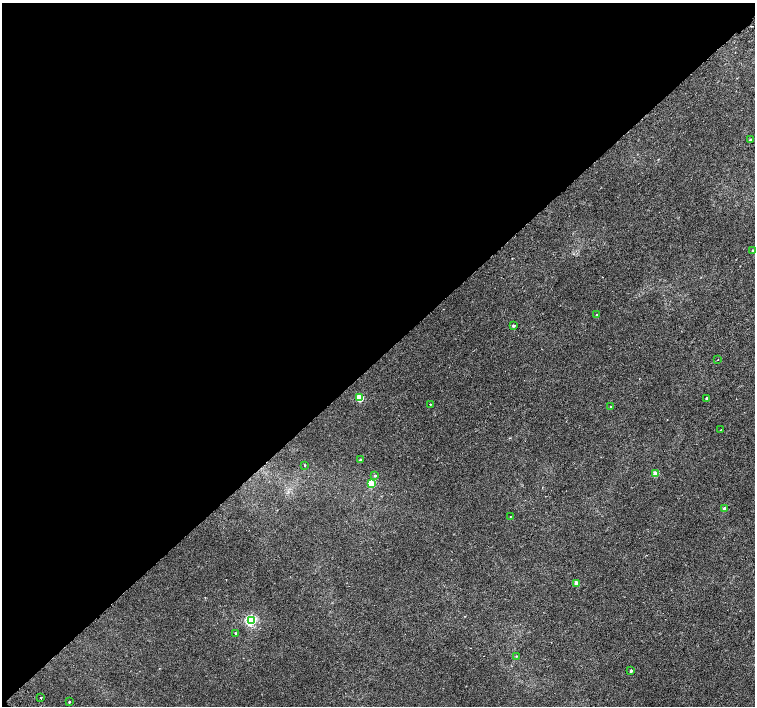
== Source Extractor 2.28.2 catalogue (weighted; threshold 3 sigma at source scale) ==
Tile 5 of 4 x 4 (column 1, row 2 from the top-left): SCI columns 51-1556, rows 3078-4485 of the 6118 x 6093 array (HDU 1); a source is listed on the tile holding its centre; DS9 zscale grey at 2 x 2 block average (1 PNG px = mean of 2 x 2 image px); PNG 757 x 708 px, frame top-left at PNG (2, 3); each listed source drawn as its Kron ellipse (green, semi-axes under 4 px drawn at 4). Shown black and unused: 51% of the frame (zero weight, under 2 of 3 exposures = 3% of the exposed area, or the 3 px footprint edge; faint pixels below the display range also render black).
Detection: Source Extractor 2.28.2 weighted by HDU 2 'WHT'; one run over the whole footprint, this tile lists its part. Background 0.00744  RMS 0.0038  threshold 0.0172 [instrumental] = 3 sigma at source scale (4.5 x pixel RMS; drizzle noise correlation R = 1.50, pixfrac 1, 0.0396/0.0396 arcsec/px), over >= 5 px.
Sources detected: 25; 1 cosmic-ray / hot-pixel residue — neither listed nor drawn; the other 24 listed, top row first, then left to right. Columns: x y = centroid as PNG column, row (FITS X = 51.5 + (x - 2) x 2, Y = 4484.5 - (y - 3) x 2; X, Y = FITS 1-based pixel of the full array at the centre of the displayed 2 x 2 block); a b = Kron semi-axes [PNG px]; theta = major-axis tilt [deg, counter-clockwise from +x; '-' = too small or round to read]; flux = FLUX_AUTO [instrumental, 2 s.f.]
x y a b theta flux
750 140 3 2 - 1
753 251 2 2 - 1.3
597 315 2 2 - 1.4
514 326 3 3 - 1.3
718 360 2 2 - 0.44
360 398 3 3 - 29
706 398 3 2 - 0.88
430 404 2 2 - 0.44
611 407 3 2 - 0.87
720 430 2 2 - 0.29
360 460 3 2 - 0.8
305 465 2 2 - 0.57
656 474 3 3 - 10
375 476 3 3 - 0.86
372 484 3 3 - 33
725 509 2 2 - 5.6
510 516 2 2 - 0.33
576 583 3 2 - 8.6
251 620 3 3 - 110
235 633 2 2 - 0.79
516 656 2 2 - 0.49
631 671 2 2 - 1.8
41 698 2 2 - 1.7
69 702 2 2 - 0.91
Diffuse or blended objects may show on this block-average render without a row.